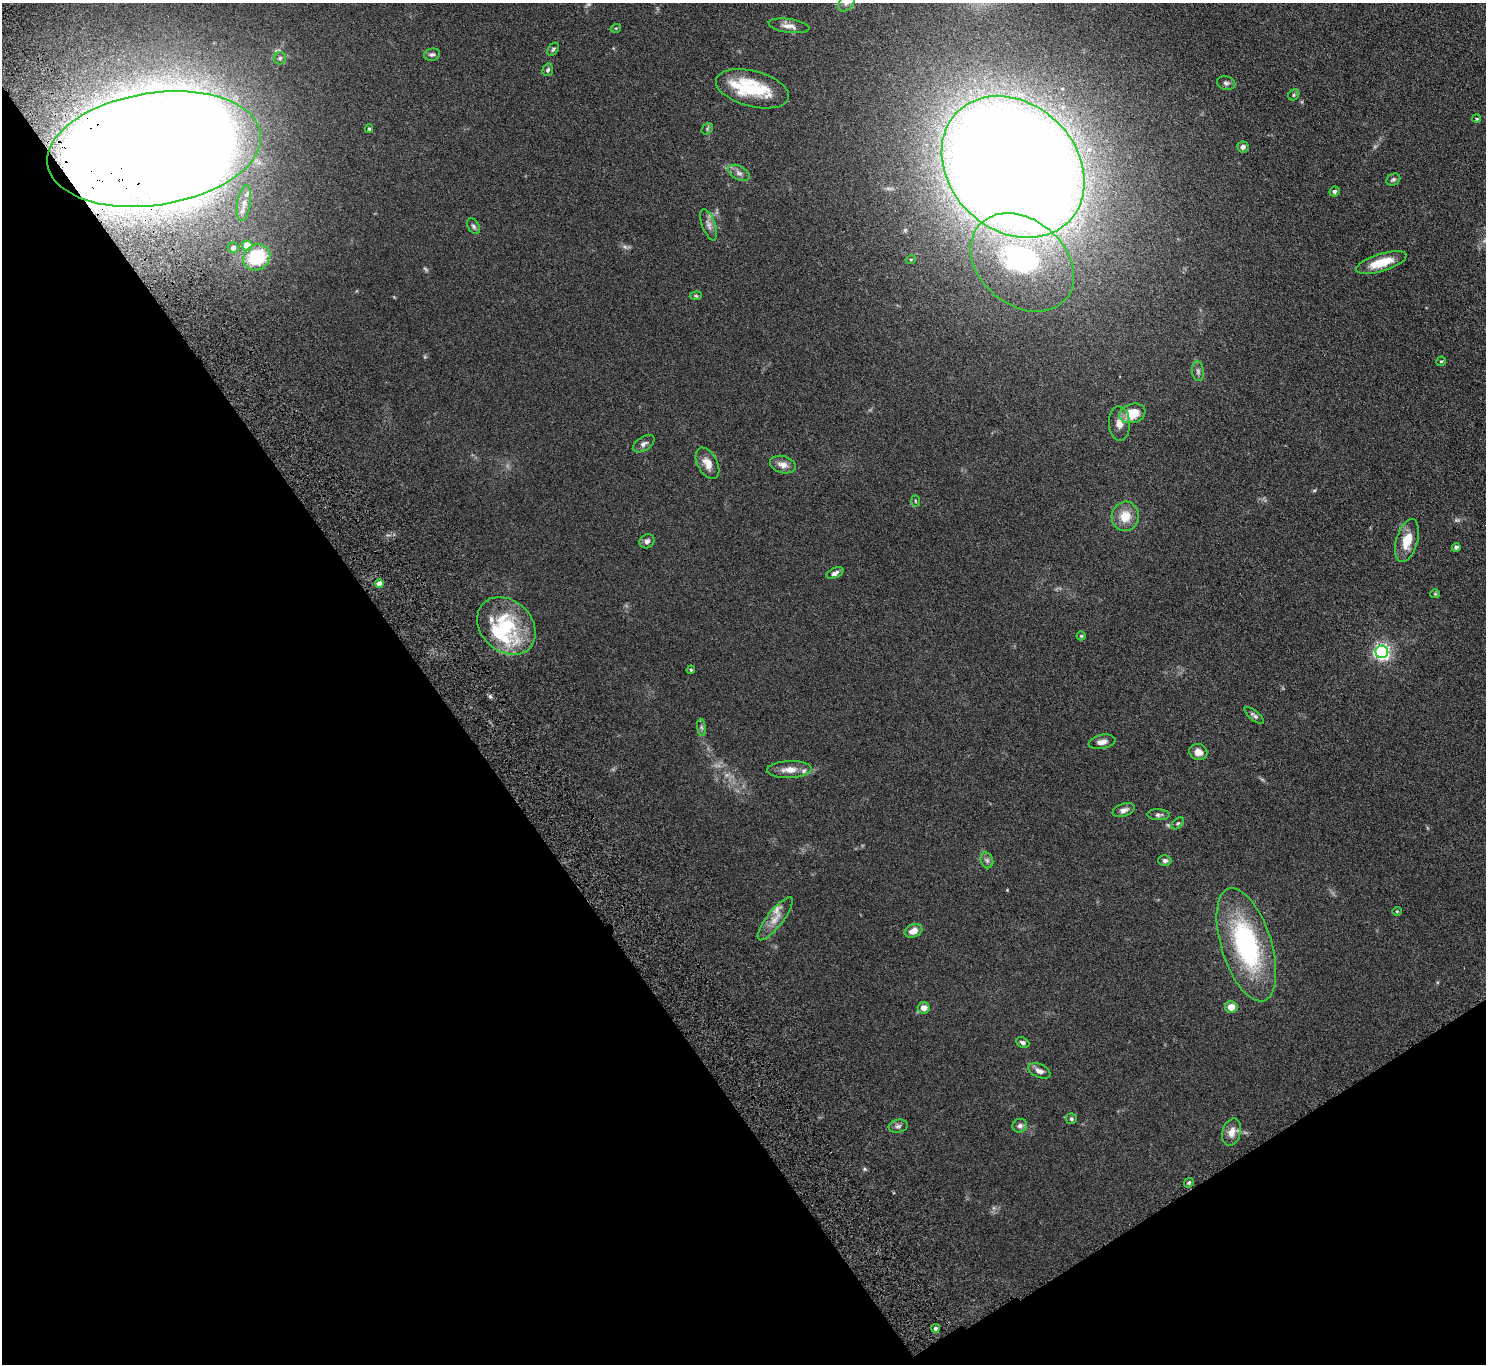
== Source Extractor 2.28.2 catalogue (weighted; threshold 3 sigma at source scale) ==
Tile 14 of 4 x 4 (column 2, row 4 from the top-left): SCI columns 1536-3019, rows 203-1564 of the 6036 x 5989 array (HDU 1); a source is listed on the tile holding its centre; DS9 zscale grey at full resolution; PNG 1488 x 1366 px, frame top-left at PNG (2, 3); each listed source drawn as its Kron ellipse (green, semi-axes under 4 px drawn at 4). Shown black and unused: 34% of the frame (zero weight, under 4 of 8 exposures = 3% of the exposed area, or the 3 px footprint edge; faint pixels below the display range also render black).
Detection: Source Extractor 2.28.2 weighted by HDU 2 'WHT'; one run over the whole footprint, this tile lists its part. Background 0.122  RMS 0.0068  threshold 0.0279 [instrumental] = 3 sigma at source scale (4.09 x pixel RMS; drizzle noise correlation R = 1.36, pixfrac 0.8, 0.05/0.05 arcsec/px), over >= 5 px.
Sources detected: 87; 7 too faint to see at this stretch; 3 inside a brighter object's white glare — neither listed nor drawn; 5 inside a brighter listed object's ellipse — not listed separately; the other 72 listed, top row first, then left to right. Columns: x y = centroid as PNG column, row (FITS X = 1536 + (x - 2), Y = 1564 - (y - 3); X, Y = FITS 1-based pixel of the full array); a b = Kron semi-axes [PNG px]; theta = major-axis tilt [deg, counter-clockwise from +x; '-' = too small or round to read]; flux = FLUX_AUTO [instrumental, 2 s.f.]
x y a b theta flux
846 3 10 6 50 2.4
789 26 20 7 -9 3.9
616 28 5 3 - 0.56
553 49 7 5 54 0.99
432 54 8 6 8 1.6
280 58 6 6 - 1.4
548 70 6 5 - 1.2
1226 83 9 6 -15 1.6
752 89 37 18 -15 32
1294 95 6 5 - 0.93
1477 119 4 3 - 0.62
369 129 4 4 - 0.89
707 129 6 5 - 1
1243 147 5 5 - 2
154 149 108 56 9 1800
1013 167 78 63 -44 2100
739 173 11 6 -29 2.7
1393 180 7 5 25 1.1
1334 191 5 4 - 1.2
244 203 18 7 81 5.2
709 225 17 6 -70 3.2
474 226 8 5 -58 1.4
247 246 5 5 - 12
233 248 5 5 - 3
257 257 14 12 38 36
911 259 5 3 - 0.48
1022 262 57 42 -40 100
1381 263 26 8 17 13
696 296 6 4 5 0.8
1441 361 5 4 - 0.77
1198 371 10 6 -82 1.8
1132 413 13 9 17 15
1119 423 17 10 -87 5.1
644 444 12 6 32 2.3
707 463 17 10 -62 5.6
783 465 13 8 -15 4.3
915 501 6 4 -88 0.64
1125 516 14 13 - 11
1407 540 22 10 74 12
647 541 8 6 37 1.7
1456 547 4 4 - 1.5
835 573 9 5 27 2.4
379 584 4 4 - 5.9
1435 594 5 4 - 0.69
506 626 32 25 -44 36
1081 636 4 4 - 0.74
1382 652 6 6 - 170
691 670 4 4 - 0.67
1254 715 12 5 -39 1.6
702 727 8 4 -81 1.3
1102 742 13 7 12 3.7
1198 752 9 8 - 4.1
789 770 22 8 2 6.3
1124 810 11 6 21 2.8
1158 815 11 5 -1 1.6
1178 823 7 4 40 1.1
987 860 8 6 -69 1.7
1165 861 6 5 - 1.4
1397 911 4 4 - 0.59
775 919 26 8 52 6.9
913 931 9 6 22 4.6
1246 945 59 25 -72 90
1231 1007 6 5 - 7.1
924 1008 6 5 - 4.9
1023 1043 7 5 -26 1.6
1039 1071 12 6 -23 3.1
1071 1119 5 5 - 1.2
898 1126 9 6 10 1.9
1020 1126 7 6 - 1.9
1232 1132 14 9 74 5.2
1189 1183 5 4 - 0.94
935 1328 4 4 - 1.4
Overlapping masked pixels (flux is a lower limit): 1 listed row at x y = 154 149
Isophote crosses this tile's border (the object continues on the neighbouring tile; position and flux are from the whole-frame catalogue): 1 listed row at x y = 846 3